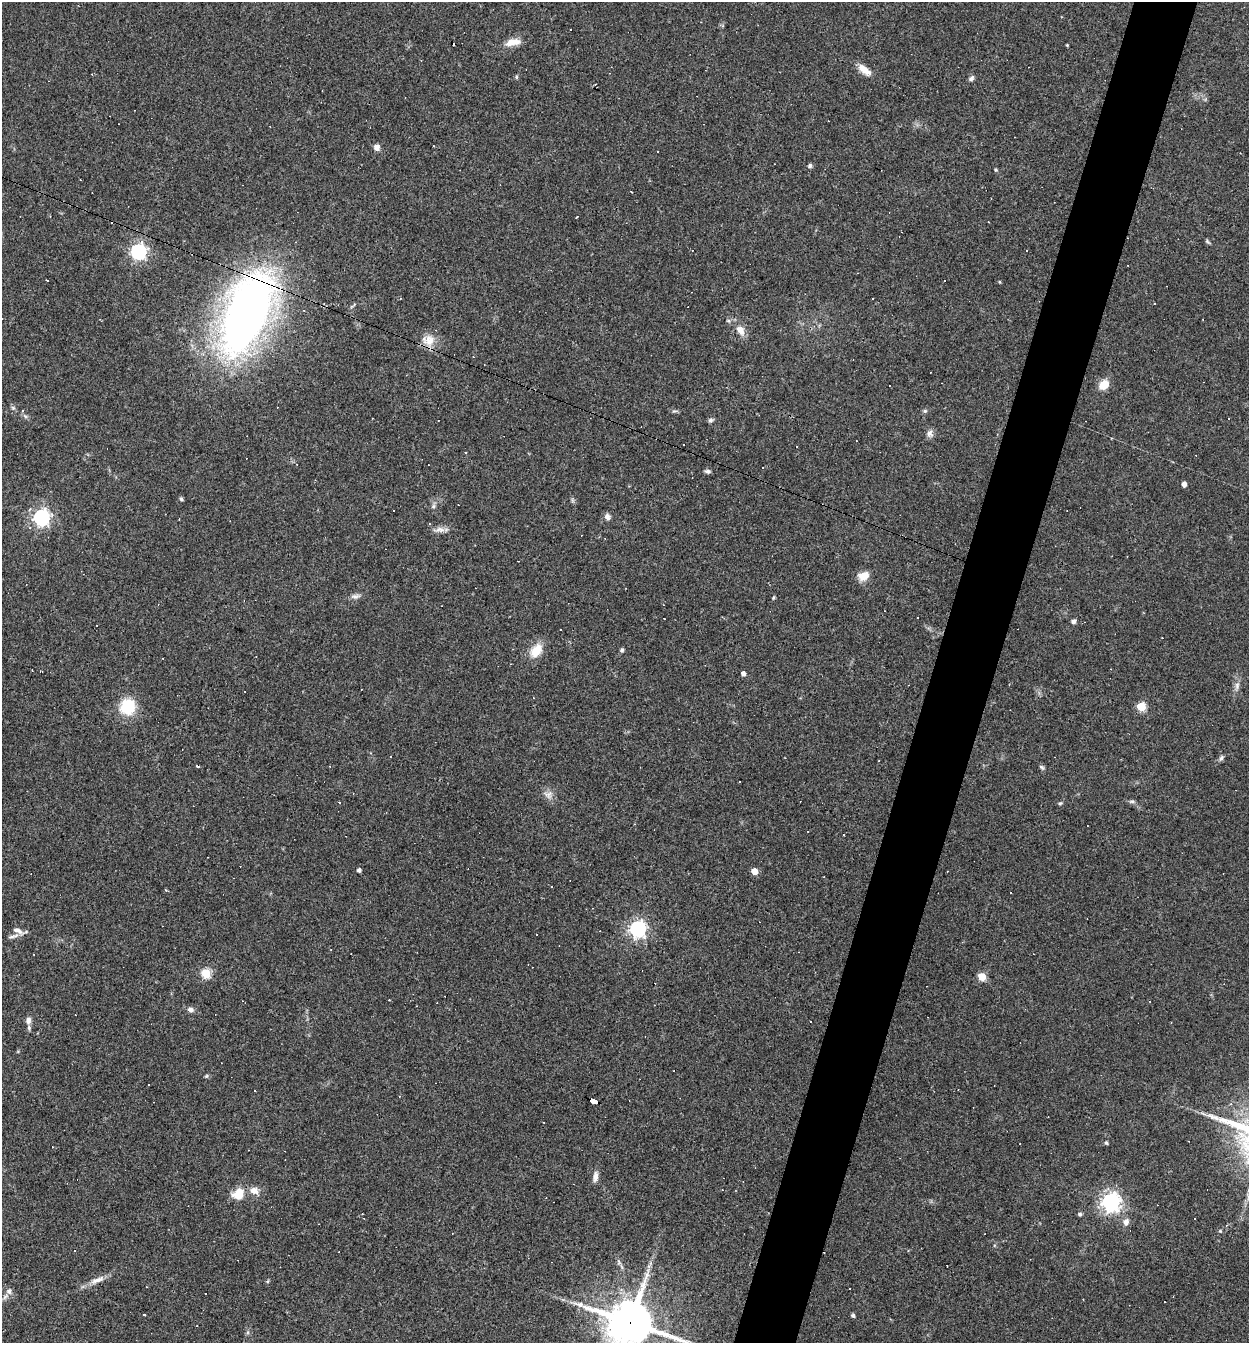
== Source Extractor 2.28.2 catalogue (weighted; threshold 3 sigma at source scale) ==
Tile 10 of 4 x 4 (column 2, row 3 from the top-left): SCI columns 1507-2753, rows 1341-2681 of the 5378 x 5362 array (HDU 1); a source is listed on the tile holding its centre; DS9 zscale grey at full resolution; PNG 1251 x 1345 px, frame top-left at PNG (2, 2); no overlay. Shown black and unused: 5% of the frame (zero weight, under 3 of 4 exposures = <1% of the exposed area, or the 3 px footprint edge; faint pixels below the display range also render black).
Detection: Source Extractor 2.28.2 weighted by HDU 2 'WHT'; one run over the whole footprint, this tile lists its part. Background 0.0527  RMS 0.0047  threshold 0.0212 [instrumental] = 3 sigma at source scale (4.5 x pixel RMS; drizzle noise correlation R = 1.50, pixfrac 1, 0.05/0.05 arcsec/px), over >= 5 px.
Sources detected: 166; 61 cosmic-ray / hot-pixel residue — not listed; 1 inside a brighter listed object's ellipse — not listed separately; the other 104 listed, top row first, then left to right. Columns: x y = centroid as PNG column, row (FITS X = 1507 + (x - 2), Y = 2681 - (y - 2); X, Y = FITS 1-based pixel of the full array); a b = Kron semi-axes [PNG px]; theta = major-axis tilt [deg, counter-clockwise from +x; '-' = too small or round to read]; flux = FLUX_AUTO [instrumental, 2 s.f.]
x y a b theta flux
513 42 21 9 11 5.6
1067 45 3 3 - 0.41
864 70 20 9 -39 4.9
516 77 6 4 -88 0.71
971 78 8 5 44 1.3
377 147 8 7 - 2.2
658 151 3 3 - 1.3
810 166 6 5 - 1.1
996 170 4 4 - 0.54
989 222 3 2 - 0.4
1207 241 8 4 -42 0.74
1026 251 3 3 - 0.87
138 252 6 6 - 160
47 280 3 3 - 2.8
944 281 3 3 - 1.2
1000 282 4 3 - 0.47
872 299 2 2 - 0.36
1154 303 3 2 - 0.42
354 304 8 4 45 1
247 314 71 34 65 380
728 321 7 4 -20 0.85
740 330 12 8 -61 4.7
428 340 19 17 -16 6.8
1104 385 12 9 45 6.5
13 408 6 6 - 0.97
23 410 5 4 - 0.78
674 411 8 5 13 0.81
925 411 6 5 - 0.85
710 420 7 6 - 1.1
930 433 11 8 -61 2.2
683 445 3 2 - 0.5
796 447 3 3 - 1.4
465 452 3 2 - 0.56
762 468 3 2 - 0.37
708 471 7 5 -11 1.1
1184 484 4 4 - 2.3
181 499 5 4 - 0.79
572 500 7 4 -72 0.8
433 506 6 5 - 1
394 510 2 2 - 0.35
607 517 8 7 - 1.9
42 518 7 6 - 170
429 524 3 2 - 0.4
439 530 18 7 6 2.9
1127 556 3 2 - 0.26
863 576 13 10 18 5.4
355 596 14 7 9 2.1
773 598 5 4 - 0.61
664 618 3 2 - 0.27
1073 621 6 6 - 1.2
560 629 2 2 - 0.41
536 650 21 13 57 7.9
622 650 5 5 - 0.87
743 674 4 4 - 2.1
1237 686 14 6 80 2.5
128 707 14 13 - 22
1141 707 5 5 - 23
1221 758 8 5 58 1.1
197 766 3 3 - 1.3
1042 767 8 5 -44 0.92
740 781 2 2 - 0.31
548 795 13 11 -18 3.2
1132 801 9 4 0 0.96
339 802 3 3 - 0.38
1060 803 5 4 - 0.68
844 834 3 3 - 0.63
359 870 4 4 - 1.5
754 871 5 4 - 7.1
824 877 2 2 - 0.35
1011 893 3 2 - 0.43
638 929 7 6 - 180
18 931 16 7 -28 2.9
11 937 12 5 22 1.4
331 950 3 2 - 0.35
206 973 5 5 - 29
982 977 5 5 - 17
1149 1001 3 2 - 0.36
437 1003 3 2 - 0.32
190 1010 9 7 -22 1.9
28 1020 9 6 80 2.2
811 1021 3 2 - 0.44
206 1076 6 5 - 0.7
149 1085 2 2 - 0.36
255 1091 3 3 - 2
594 1101 9 4 -23 84
1231 1104 4 4 - 0.75
1203 1114 9 3 -21 1.1
1106 1143 5 4 - 0.74
595 1176 13 6 82 2.6
254 1190 14 10 -15 4.1
238 1194 13 11 37 8.8
1111 1202 7 7 - 270
1080 1214 5 4 - 1
1126 1222 9 7 79 2.6
1220 1231 5 5 - 0.56
619 1262 9 5 -67 1.4
97 1280 22 7 22 4.3
268 1281 6 4 71 0.55
147 1287 2 2 - 0.34
9 1291 8 8 - 2.2
144 1314 3 3 - 1.9
853 1315 5 5 - 0.86
630 1322 17 15 -16 1700
248 1332 6 4 71 0.77
Overlapping masked pixels (flux is a lower limit): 4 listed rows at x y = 247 314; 428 340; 594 1101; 630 1322
Isophote crosses this tile's border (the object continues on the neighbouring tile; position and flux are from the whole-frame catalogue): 1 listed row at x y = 630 1322